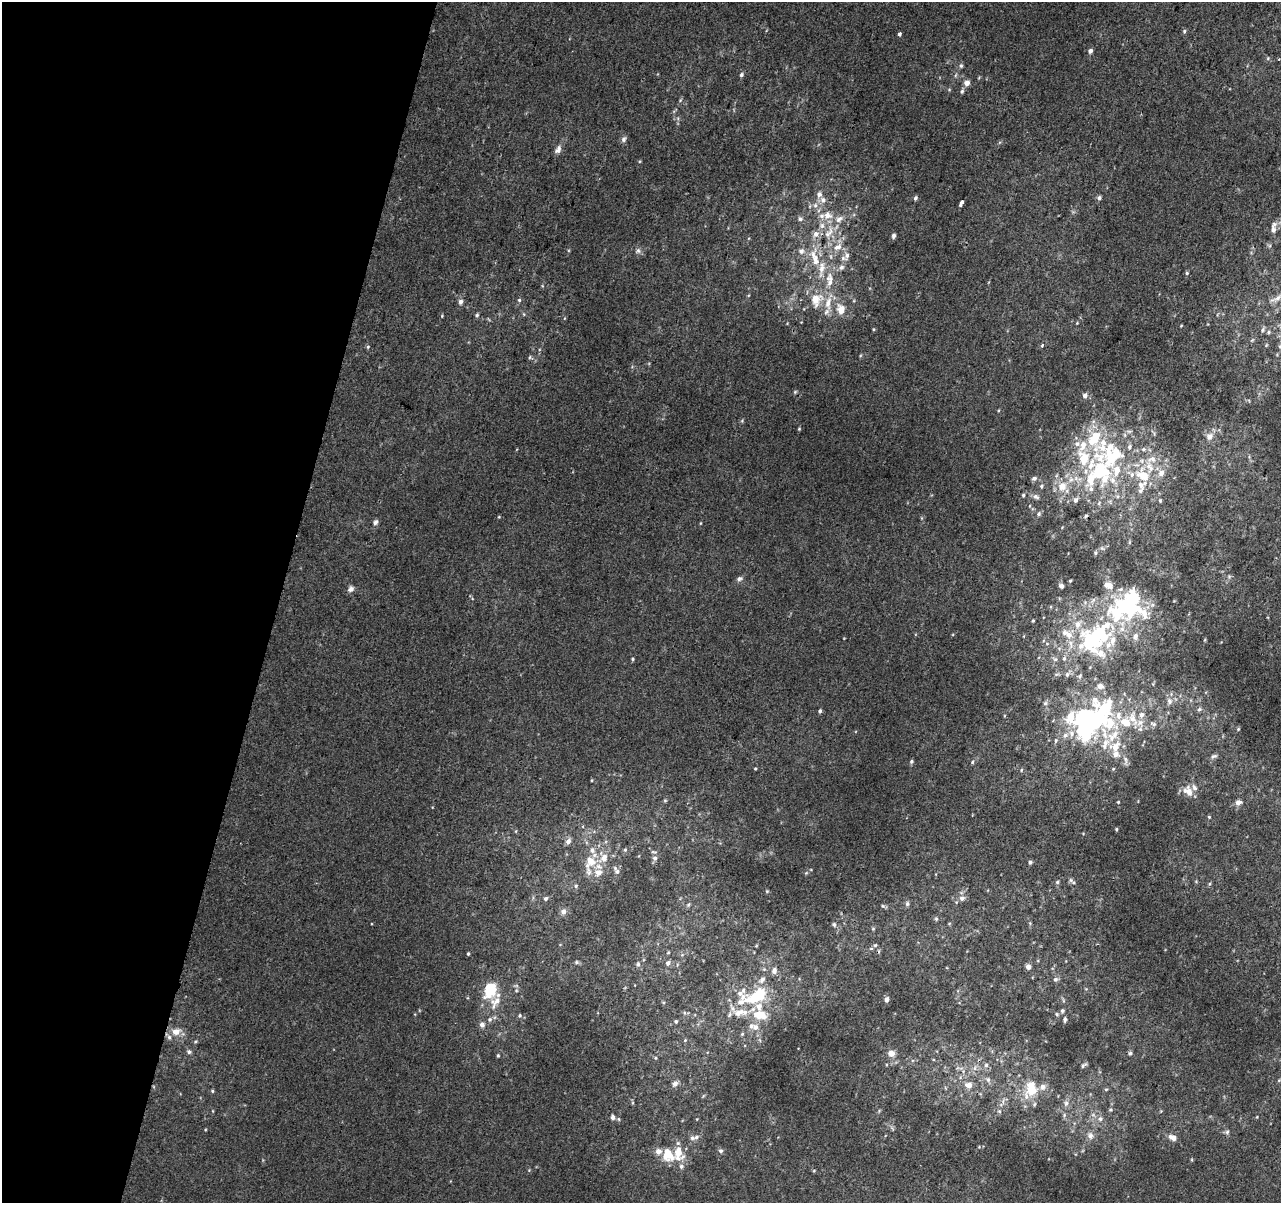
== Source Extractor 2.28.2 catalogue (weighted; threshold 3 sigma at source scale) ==
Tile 9 of 4 x 4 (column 1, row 3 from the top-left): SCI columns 21-1299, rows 1529-2729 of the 5152 x 5395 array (HDU 1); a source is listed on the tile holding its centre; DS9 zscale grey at full resolution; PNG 1283 x 1205 px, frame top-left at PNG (2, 2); no overlay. Shown black and unused: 22% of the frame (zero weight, under 2 of 3 exposures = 2% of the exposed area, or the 3 px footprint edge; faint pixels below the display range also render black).
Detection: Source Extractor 2.28.2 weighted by HDU 2 'WHT'; one run over the whole footprint, this tile lists its part. Background 0.00537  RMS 0.0056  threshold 0.025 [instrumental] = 3 sigma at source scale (4.5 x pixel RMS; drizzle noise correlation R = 1.50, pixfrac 1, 0.0396/0.0396 arcsec/px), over >= 5 px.
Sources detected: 299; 1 too faint to see at this stretch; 7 inside a brighter object's white glare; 1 cosmic-ray / hot-pixel residue — not listed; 82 inside a brighter listed object's ellipse — not listed separately; the other 208 listed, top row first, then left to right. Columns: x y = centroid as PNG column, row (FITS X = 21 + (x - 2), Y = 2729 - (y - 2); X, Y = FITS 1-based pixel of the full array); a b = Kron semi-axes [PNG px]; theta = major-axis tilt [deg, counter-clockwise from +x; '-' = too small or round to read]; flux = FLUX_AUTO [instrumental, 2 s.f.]
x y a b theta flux
1184 31 6 5 - 0.97
900 34 4 3 - 3.7
1090 51 5 5 - 1.9
1268 58 6 5 - 0.93
961 66 7 5 -89 1.1
741 75 6 4 58 1.2
956 75 6 4 70 0.85
967 83 5 5 - 4.3
962 91 8 4 73 1.1
680 100 6 3 70 0.73
678 118 6 4 73 0.98
624 139 8 6 68 1.7
558 149 12 7 60 2.8
915 198 5 4 - 1.3
1099 198 5 5 - 1.5
823 200 8 8 - 2.8
961 203 7 3 71 6.6
815 205 8 6 88 2.2
827 215 12 9 -9 6.4
800 219 7 7 - 1.5
1273 230 8 6 -87 2.8
829 232 25 11 61 13
816 234 10 8 55 3.8
894 236 5 4 - 1.8
838 247 13 9 28 5.8
638 251 8 7 - 1.8
801 251 9 9 - 3.1
847 255 13 8 -90 3.6
815 258 25 9 -68 11
841 267 9 7 43 2.4
1187 273 5 5 - 0.93
829 280 25 10 -90 10
1277 298 16 8 42 4.8
519 300 5 5 - 0.93
816 300 18 14 57 12
461 302 6 5 - 2.2
841 309 13 9 -86 7.1
477 315 6 4 77 1
442 316 5 4 - 0.5
1077 323 4 4 - 0.47
1181 326 3 3 - 0.47
874 329 5 3 - 0.57
1263 330 9 6 67 1.6
1268 332 7 5 29 1.1
1252 340 7 4 45 0.89
1042 345 4 3 - 1.6
1266 345 5 4 - 0.63
1280 346 8 6 -73 1.4
368 347 6 4 67 0.83
530 357 7 5 -28 1.1
795 392 5 4 - 0.71
1085 396 6 5 - 2.8
742 421 5 5 - 0.74
799 429 4 4 - 0.55
1209 436 12 11 - 4.2
1143 449 7 6 - 1.4
1112 455 43 25 64 54
1083 458 25 16 -75 20
1152 459 16 10 13 5.8
1161 473 8 7 - 4
1143 475 17 12 -46 15
1034 478 7 6 - 1.7
1077 479 15 7 -23 5.6
1041 486 7 6 - 1.4
1062 486 15 13 49 9.9
1023 495 5 5 - 0.91
1036 496 10 7 -21 2.1
1075 500 7 6 - 2
1160 501 5 4 - 0.68
1099 503 7 5 69 1.4
1039 514 7 6 - 1.5
499 517 4 3 - 0.49
922 518 6 4 -71 0.66
375 522 7 6 - 1.8
700 523 5 3 - 0.46
1102 548 8 5 -30 1.2
1095 553 6 5 - 1.1
1229 577 6 5 - 1.1
739 579 9 6 25 1.6
1070 581 4 3 - 0.64
1061 586 4 4 - 2.4
351 589 9 7 47 2.3
1128 609 45 40 62 76
1033 621 3 2 - 0.55
1091 641 42 27 -48 52
1047 644 5 3 - 0.62
1064 658 6 5 - 1.1
633 659 4 4 - 0.72
1055 659 7 6 - 1.3
1067 674 8 6 57 1.6
1080 676 7 5 63 1.2
1169 701 11 8 -85 3
1045 703 6 6 - 1.2
1104 709 45 25 13 43
1199 709 7 5 37 1.4
820 711 5 4 - 1.1
1140 723 12 10 39 4.9
1153 724 11 6 -28 2.2
1238 729 5 4 - 0.63
1072 734 12 8 -89 4
1115 735 15 10 73 7
1056 741 7 5 86 1.2
1104 746 10 7 -31 2.8
1115 747 12 10 51 8.3
1213 756 9 5 19 1.6
1125 760 16 5 -83 2.4
911 761 5 5 - 1.1
972 762 6 4 62 0.88
755 769 4 3 - 0.53
1113 769 5 4 - 0.62
1021 770 5 5 - 0.76
591 780 4 3 - 0.47
1188 791 16 12 -50 5.7
665 800 6 4 0 0.63
1118 802 3 3 - 0.53
1238 803 7 6 - 3.4
1209 817 4 4 - 0.64
1116 829 4 3 - 0.63
516 831 5 3 - 0.54
568 841 9 6 60 2.6
625 850 6 4 68 0.81
603 858 14 12 86 7.9
655 858 8 7 - 2
590 861 14 13 - 9.4
1030 862 4 4 - 1.4
616 871 12 6 -55 2.1
598 872 12 10 5 5.1
806 873 5 4 - 0.66
1071 880 7 7 - 1.5
1057 882 6 5 - 0.96
1210 884 5 4 - 0.76
576 886 6 5 - 1.2
767 891 5 4 - 0.63
962 898 7 7 - 2.4
546 899 5 5 - 1.3
907 904 7 5 89 1.2
688 905 6 5 - 0.92
883 906 6 5 - 0.86
563 912 8 7 - 2.6
936 919 6 5 - 0.81
1030 923 5 4 - 0.62
834 924 6 6 - 1.2
873 929 5 5 - 0.69
875 945 5 4 - 0.81
468 954 3 3 - 0.72
576 962 6 5 - 1
668 963 6 5 - 2.1
638 964 7 5 81 1.3
1028 967 5 5 - 2.7
764 969 6 5 - 1
774 971 9 7 80 2.8
1056 979 7 6 - 1.5
762 980 11 7 43 3.2
755 996 32 13 22 34
886 999 4 4 - 2.9
1063 1000 6 4 -72 0.76
495 1002 34 23 88 17
1062 1011 5 5 - 1.1
1057 1014 6 4 -24 0.85
520 1015 6 5 - 1
759 1015 18 12 -3 12
1065 1019 7 4 88 1.2
676 1021 4 4 - 1
755 1027 8 7 - 3.4
176 1031 12 8 6 6.1
742 1034 4 4 - 0.73
685 1040 5 3 - 0.58
195 1041 6 5 - 0.85
189 1052 6 5 - 1.5
891 1053 6 6 - 4.9
1130 1053 5 5 - 1.1
498 1056 5 4 - 0.77
655 1058 5 3 - 0.63
933 1059 5 3 - 0.5
986 1065 7 6 - 1.6
1084 1065 7 4 34 1.2
975 1068 9 7 73 2.6
988 1079 9 7 -56 2.2
1279 1080 5 4 - 0.62
675 1084 8 7 - 2.6
969 1085 10 9 - 4.7
1106 1089 5 5 - 0.74
1032 1090 16 14 38 13
212 1091 5 4 - 0.75
703 1096 6 4 71 0.69
1003 1101 11 5 72 2
1066 1103 10 9 - 2.8
1110 1110 6 6 - 0.92
213 1111 5 3 - 0.47
879 1111 6 4 48 0.67
1161 1111 5 4 - 0.49
1064 1115 7 5 71 1.2
613 1117 6 5 - 1.9
1257 1117 4 4 - 0.51
618 1119 5 5 - 0.78
697 1119 5 3 - 0.41
1100 1119 8 7 - 2.5
892 1128 9 4 -55 1.3
205 1130 4 3 - 0.47
1227 1132 7 7 - 1.4
1090 1135 11 9 -61 3.3
696 1137 10 6 31 2.1
1172 1137 8 6 -24 4
979 1147 4 4 - 0.48
658 1151 7 7 - 3.8
721 1151 6 6 - 1.4
679 1154 20 15 -72 11
529 1170 4 4 - 0.56
Isophote crosses this tile's border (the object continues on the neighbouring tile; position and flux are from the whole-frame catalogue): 2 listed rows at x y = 1268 332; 1280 346